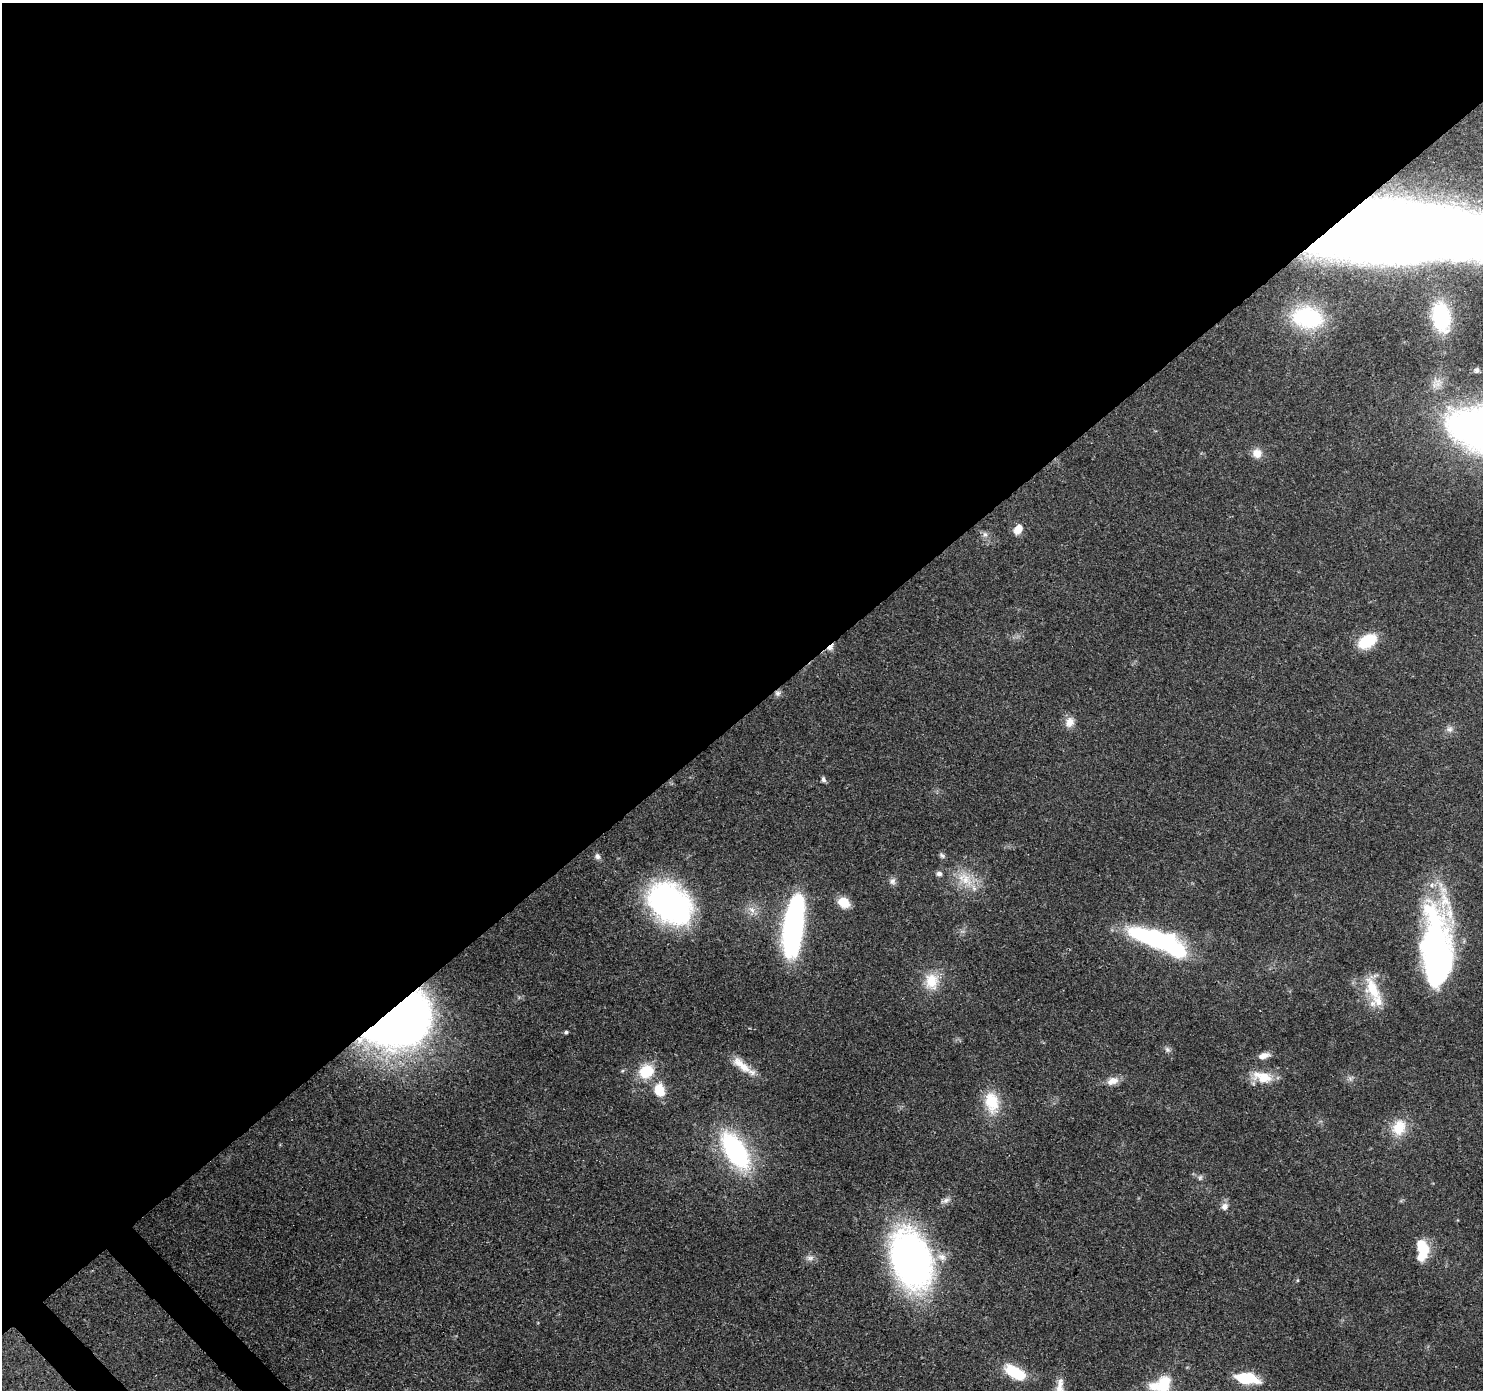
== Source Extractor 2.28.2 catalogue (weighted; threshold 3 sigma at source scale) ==
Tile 2 of 4 x 4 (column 2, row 1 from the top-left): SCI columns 1574-3054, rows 4393-5780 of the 6116 x 6073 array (HDU 1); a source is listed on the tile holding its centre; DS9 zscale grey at full resolution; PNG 1485 x 1392 px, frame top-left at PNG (2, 3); no overlay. Shown black and unused: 52% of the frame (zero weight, under 3 of 4 exposures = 8% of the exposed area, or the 3 px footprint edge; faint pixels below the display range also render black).
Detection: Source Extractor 2.28.2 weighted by HDU 2 'WHT'; one run over the whole footprint, this tile lists its part. Background 0.122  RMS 0.0045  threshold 0.0201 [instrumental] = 3 sigma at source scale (4.5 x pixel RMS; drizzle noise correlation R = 1.50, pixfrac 1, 0.0396/0.0396 arcsec/px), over >= 5 px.
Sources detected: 54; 5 inside a brighter object's white glare — not listed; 2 inside a brighter listed object's ellipse — not listed separately; the other 47 listed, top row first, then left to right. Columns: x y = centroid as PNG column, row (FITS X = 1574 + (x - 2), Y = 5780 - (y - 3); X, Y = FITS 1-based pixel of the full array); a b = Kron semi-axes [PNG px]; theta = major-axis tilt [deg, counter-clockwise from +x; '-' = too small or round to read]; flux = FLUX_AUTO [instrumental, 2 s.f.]
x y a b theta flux
1405 232 138 38 -4 1800
1307 317 38 26 -9 56
1441 317 24 15 -81 35
1476 370 7 6 - 1.1
1257 453 13 11 -47 4.2
1018 529 11 8 58 4.8
985 534 8 6 -89 1.5
1367 641 20 13 30 16
830 647 10 6 40 2.2
778 693 8 8 - 1.6
1070 722 14 11 72 3.9
1449 729 9 8 - 1.9
823 780 7 5 -68 1.1
942 855 9 5 -37 1.1
597 856 8 7 - 1.5
939 874 7 6 - 1.5
966 879 23 15 -54 11
892 881 10 8 38 1.8
843 902 11 9 -34 9.6
670 903 49 36 -40 100
752 909 11 7 -45 2.8
793 921 55 16 82 120
1152 938 49 16 -17 76
1439 951 87 31 -86 130
931 981 24 18 -87 11
1373 989 36 16 -66 15
399 1022 65 44 32 270
566 1032 5 4 - 0.78
1167 1050 9 6 -49 1.3
1263 1056 12 6 16 3.6
741 1065 31 10 -40 8.2
646 1071 19 16 39 13
1263 1077 27 13 -16 10
1112 1081 16 9 19 4.2
659 1090 16 12 -76 9.1
992 1102 29 17 -78 14
1399 1127 21 17 67 11
735 1151 36 17 -57 71
1200 1178 8 5 64 0.99
946 1200 11 7 37 2
1224 1207 9 8 - 2.5
1423 1248 21 13 -67 12
810 1258 11 6 7 1.9
911 1260 51 31 -70 200
1015 1373 24 11 -29 18
1246 1378 20 9 -7 24
1164 1383 25 16 71 13
Overlapping masked pixels (flux is a lower limit): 5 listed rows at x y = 1405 232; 830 647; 778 693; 1439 951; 399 1022
Isophote crosses this tile's border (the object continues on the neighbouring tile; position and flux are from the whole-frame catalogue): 2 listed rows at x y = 1405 232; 1164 1383